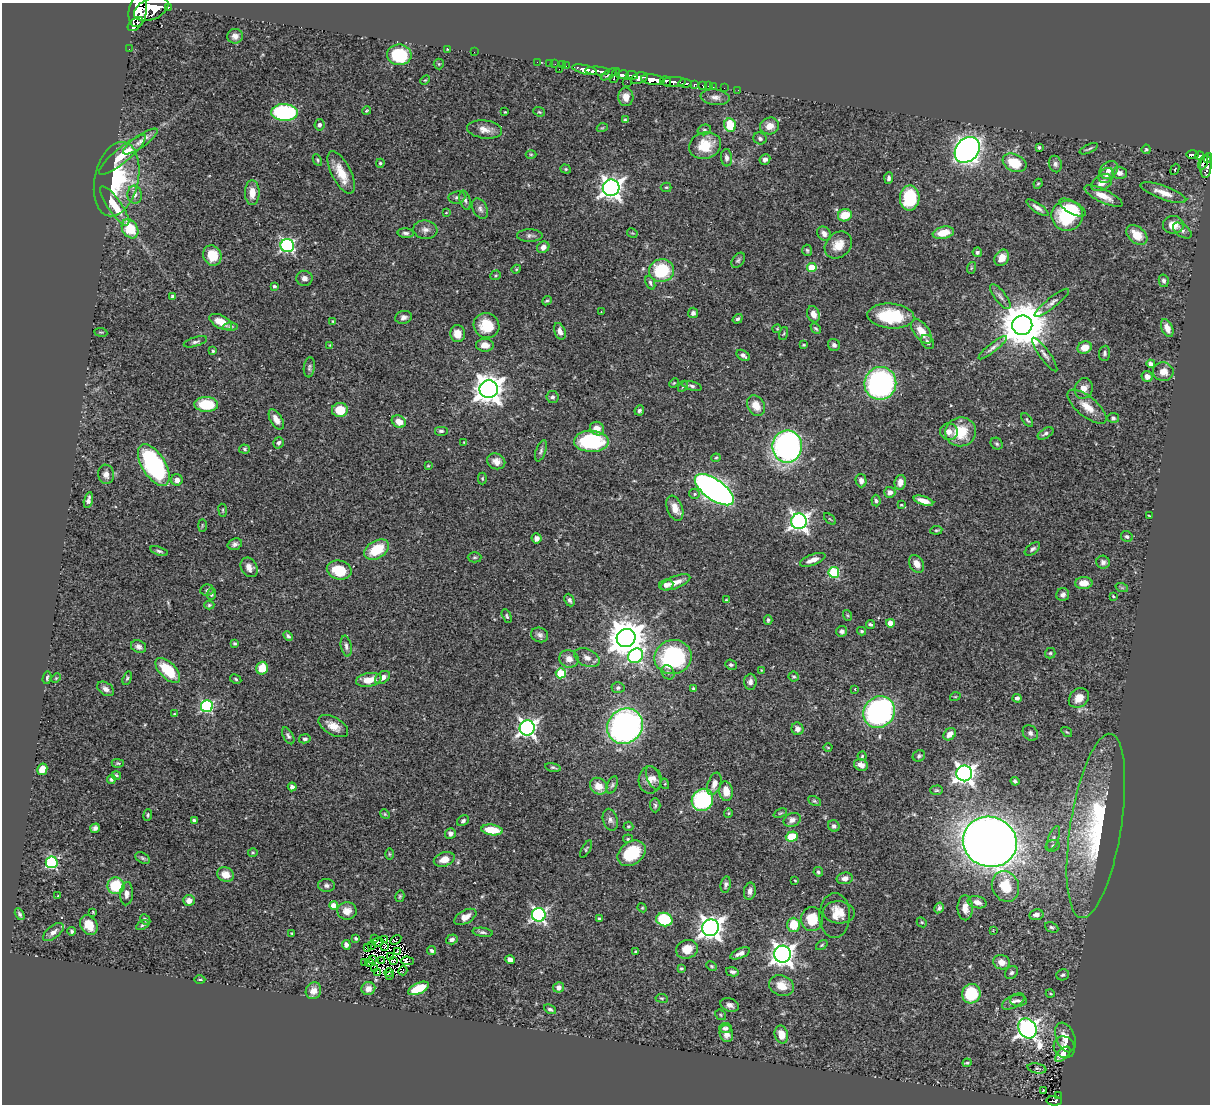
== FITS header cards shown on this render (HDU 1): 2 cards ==
NAXIS1  =                 1208
NAXIS2  =                 1102

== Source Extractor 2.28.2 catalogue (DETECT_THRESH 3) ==
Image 1208 x 1102 px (HDU 1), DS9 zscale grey, 1 PNG px = 1 image px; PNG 1212 x 1106 px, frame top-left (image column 1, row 1102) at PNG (2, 3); each listed source drawn as its Kron ellipse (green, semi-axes under 4 px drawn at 4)
Background 0.689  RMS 0.022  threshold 0.0657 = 3 sigma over >= 5 px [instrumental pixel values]
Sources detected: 443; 5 with non-positive FLUX_AUTO (blend fragments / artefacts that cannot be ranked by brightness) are neither listed nor drawn; the other 438 listed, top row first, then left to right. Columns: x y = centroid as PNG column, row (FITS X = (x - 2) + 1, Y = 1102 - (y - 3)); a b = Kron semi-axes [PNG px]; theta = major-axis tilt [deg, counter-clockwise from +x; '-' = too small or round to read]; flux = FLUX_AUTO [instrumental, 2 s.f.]
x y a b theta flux
168 7 3 3 - 86
151 9 18 10 24 3400
138 11 16 9 81 3200
135 24 9 5 39 460
235 36 8 7 - 6.9
129 49 2 2 - 5
448 49 4 2 - 1.2
474 52 2 2 - 91
399 55 12 10 -2 83
537 62 2 2 - 8.3
549 63 2 2 - 7
439 64 5 5 - 1.6
555 64 2 2 - 8.8
562 65 2 2 - 8.5
566 66 2 2 - 9.2
559 69 2 2 - 29
585 70 12 4 -12 940
597 71 12 4 -3 840
609 74 9 3 34 190
622 75 6 4 9 410
632 75 6 3 -7 230
615 76 8 3 69 280
639 78 9 5 18 550
425 80 5 3 - 1.4
653 80 12 5 -8 1400
666 81 5 4 - 320
627 82 5 2 - 56
674 82 12 5 2 730
685 83 7 3 -5 160
694 85 3 3 - 87
703 86 4 3 - 45
708 86 2 2 - 4.9
713 87 2 2 - 7.3
724 88 2 2 - 3.9
738 90 2 2 - 4.4
626 97 9 7 -88 12
715 97 15 7 -6 8.7
367 111 4 3 - 1.3
285 112 13 8 -3 200
505 112 2 2 - 1.1
539 112 6 4 -21 2
626 120 4 3 - 2.2
320 125 5 5 - 4.4
730 125 7 6 - 45
770 126 9 8 - 14
602 128 5 3 - 1.2
485 129 17 9 -7 14
704 130 7 5 15 2.9
760 138 7 6 - 4.1
140 141 20 6 35 12
705 146 16 13 19 35
1039 147 4 3 - 2.3
1089 149 10 2 25 2.5
1146 149 5 4 - 2.2
967 150 14 11 47 950
531 154 5 3 - 1.5
1193 154 6 3 -1 160
122 155 30 7 40 35
1199 156 4 3 - 110
726 158 9 5 -85 5.2
1208 158 5 4 - 270
765 159 5 5 - 5.6
317 160 6 4 -63 2.2
380 163 4 4 - 2.3
1015 163 12 8 -24 44
1203 163 7 4 66 170
1055 164 8 6 -77 4.7
1206 166 12 5 87 230
566 169 5 4 - 2
1175 169 6 3 68 1.1
1109 170 10 7 41 10
341 172 23 10 -63 29
1119 173 7 6 - 6.7
1106 176 8 6 45 5
889 178 6 4 86 3.8
117 179 38 22 77 99
1102 183 11 7 30 12
1038 184 5 4 - 1.7
666 187 5 4 - 1.8
611 188 8 8 - 1000
252 193 12 7 -90 17
1163 193 24 7 -20 19
135 195 9 7 -85 6.5
1103 196 21 6 -25 18
457 197 8 6 8 4
910 198 12 10 87 86
465 200 10 5 -73 4.5
115 206 23 7 -55 32
1037 208 13 4 -35 7.1
1073 208 15 6 -29 18
480 209 11 7 -63 6
446 213 4 3 - 1.1
845 215 7 6 - 33
1067 216 16 15 - 91
1173 225 10 9 - 23
130 229 10 7 -59 46
425 230 12 9 -6 8.1
1182 231 10 6 -36 5
406 233 8 5 -5 4
632 233 6 3 -32 1.4
943 233 11 6 12 26
824 234 7 6 - 7
1137 235 12 8 -41 28
530 236 13 6 -1 5.2
838 245 15 12 45 21
287 246 7 6 - 280
543 247 6 5 - 8.2
807 250 5 5 - 2.2
977 252 5 4 - 2.9
212 255 10 9 - 30
1002 258 8 6 56 17
738 260 8 5 54 3
812 268 5 4 - 49
971 268 6 4 72 2
516 269 5 4 - 1.6
661 271 12 11 - 79
495 275 5 4 - 2.2
304 278 8 7 - 7
1164 281 6 5 - 4.3
650 283 7 4 -66 3.2
274 286 3 3 - 2.5
172 297 4 4 - 2.6
1000 297 15 5 -52 6.1
547 301 5 4 - 2.2
1052 303 21 5 38 7.1
601 312 3 2 - 1.7
693 313 5 5 - 4.3
813 314 8 6 -70 11
891 316 23 12 -4 79
404 317 8 6 14 5.6
738 319 5 4 - 2.8
333 321 4 3 - 1.5
221 322 12 6 -27 18
1022 325 10 10 - 6500
486 326 13 12 - 39
231 327 7 3 2 2.3
816 328 6 3 -44 2
1167 328 9 5 -66 11
777 329 4 4 - 1.4
560 331 8 5 -68 7.8
921 331 14 7 -53 22
101 332 6 3 -8 1.5
458 334 8 7 - 19
784 334 6 3 71 1.6
195 342 12 4 16 4.1
928 342 8 5 -52 5.5
330 345 3 3 - 1
485 345 9 6 -4 11
804 345 3 2 - 1.4
834 345 6 6 - 4.7
1085 347 7 6 - 20
993 348 18 4 38 6.3
213 351 3 3 - 2.2
1104 353 7 5 86 3.4
1045 354 20 5 -54 7.1
743 355 7 4 -33 4.7
1151 364 4 4 - 5.7
309 367 10 5 84 3.6
1163 372 10 9 - 13
1147 377 6 5 - 7.9
674 383 5 4 - 1.6
880 383 16 16 - 330
683 386 6 4 60 1.6
692 386 10 4 -16 3.9
1084 388 10 9 - 11
489 389 9 9 - 2000
552 397 6 6 - 3.7
206 404 12 7 -2 49
756 406 11 8 -57 19
1087 407 24 10 -39 21
340 410 8 7 - 31
639 410 5 4 - 3.1
1113 418 6 5 - 3.1
276 419 11 6 -59 12
1027 420 8 3 -53 2.3
399 421 7 5 -31 17
597 429 7 6 - 16
441 431 7 5 0 3.3
949 432 9 8 - 9.4
961 432 15 14 - 45
1045 433 9 5 30 4
591 441 17 10 -1 130
464 442 4 3 - 1.1
279 443 6 5 - 3.8
997 444 6 5 - 2.8
787 446 16 15 - 460
244 449 5 4 - 2.5
541 451 11 5 71 3.9
716 458 4 4 - 1.7
496 461 9 7 -25 10
154 465 23 11 -58 230
428 466 4 2 - 1.2
106 474 9 8 - 8.9
482 478 6 4 -90 2
177 480 6 5 - 7.1
861 481 7 5 -76 6.5
900 482 7 5 80 11
714 490 23 10 -36 1000
890 492 5 5 - 8.3
694 494 5 5 - 3
88 500 8 4 77 6.1
876 501 6 4 -84 2.8
923 501 10 4 -17 12
901 505 4 3 - 1.4
675 508 13 7 -68 15
223 510 6 3 -82 1.6
1149 516 4 2 - 1.2
830 519 7 3 -44 1.7
799 521 8 7 - 620
202 525 6 3 -90 1.6
936 530 6 4 7 1.9
1127 536 6 5 - 3
537 538 5 5 - 7.3
235 544 7 5 19 4.5
1032 549 9 5 38 4.1
377 550 13 8 31 49
159 551 9 4 -17 3.4
475 557 7 5 1 2.4
813 560 13 5 21 11
1103 562 7 6 - 4.5
916 564 9 7 -59 12
249 567 10 8 -60 10
339 570 12 9 -14 45
834 572 5 5 - 120
675 582 16 6 22 15
1084 583 9 6 2 16
666 585 7 5 10 8.6
1122 588 6 4 -19 1.7
207 590 7 5 9 2.8
211 594 6 4 87 2.8
1063 594 6 6 - 5.5
1113 596 4 2 - 1.3
570 600 6 4 -65 3.9
726 600 4 3 - 1.6
209 605 5 4 - 2.2
847 615 5 3 - 1.5
507 616 7 4 -63 2.5
768 620 5 3 - 2.3
890 623 4 4 - 18
870 624 4 3 - 2.8
842 631 5 5 - 5.1
861 631 4 3 - 1.9
540 635 9 7 -22 5.4
288 636 5 3 - 2.9
626 638 9 9 - 3800
235 644 4 3 - 2.4
346 646 10 5 -79 4.9
138 647 8 6 -22 5.9
1050 653 5 5 - 2.3
636 656 8 6 41 220
673 657 19 17 18 170
587 658 13 8 -24 8.8
569 659 10 8 -23 11
731 665 6 5 - 2.9
262 668 6 5 - 30
168 670 16 8 -45 52
761 670 3 2 - 0.81
668 672 7 6 - 3.6
561 673 5 5 - 70
794 677 5 5 - 2.1
47 678 6 3 77 2.6
56 678 5 3 - 1.4
127 678 7 4 73 2.5
383 678 8 5 35 8.6
236 679 6 4 -29 2.4
369 680 13 7 10 20
750 682 8 6 86 5.4
618 688 6 5 - 3.5
694 688 4 3 - 2.2
106 689 9 6 -34 7
855 689 4 3 - 1.4
955 697 5 3 - 1.4
1017 698 4 3 - 4
1079 698 11 9 42 15
207 706 6 6 - 190
879 712 17 15 50 440
174 714 4 3 - 1.6
333 726 16 8 -30 17
625 726 18 17 - 490
527 728 7 7 - 590
797 729 6 6 - 6.4
1067 732 6 3 -35 1.6
1030 733 8 6 -48 4.9
950 734 7 5 45 11
288 736 9 5 -61 3.8
305 739 6 4 11 3.2
828 748 4 3 - 1.1
862 756 4 4 - 1.8
919 756 6 5 - 2.8
118 763 6 4 -2 2
861 765 7 5 -25 9.5
553 767 8 4 -11 2.6
42 769 6 5 - 23
964 773 8 8 - 790
116 775 5 4 - 2.4
654 778 12 6 -67 7.6
111 779 4 4 - 3.3
650 780 13 11 89 13
1015 781 4 3 - 3.4
665 784 5 3 - 1.1
714 784 11 6 70 12
612 785 9 5 68 3.7
599 786 9 7 -40 20
292 787 4 4 - 5.3
936 790 6 4 1 2.4
726 791 10 6 -84 21
702 800 11 10 - 160
814 801 7 4 -27 2.4
655 805 7 5 -90 2.9
728 813 5 4 - 1.6
780 813 7 3 22 1.7
385 814 5 4 - 1.7
148 815 6 4 83 1.8
610 820 11 7 -75 6.6
792 820 9 6 25 7
194 821 4 3 - 4.8
463 821 6 5 - 3.2
628 826 5 5 - 2.2
834 826 6 5 - 4.4
1096 826 93 25 81 220
95 828 5 4 - 4.5
492 830 11 5 -7 37
450 833 5 5 - 5.9
792 836 6 5 - 39
1053 838 13 5 68 5.4
628 839 5 4 - 1.6
990 842 27 25 -20 2400
1053 846 7 5 21 3.8
586 849 9 3 60 2
253 852 5 3 - 1.5
632 853 15 11 35 61
389 854 6 4 -89 1.5
142 858 8 5 -27 2.9
444 859 11 7 18 15
52 862 6 6 - 170
818 872 5 4 - 2.7
226 875 8 7 - 15
845 878 8 5 10 7.6
795 880 3 2 - 1.1
726 884 8 5 80 4.2
326 885 8 6 -5 5
116 886 8 8 - 55
1005 886 16 13 -65 39
750 891 8 6 80 7
127 894 11 6 86 10
58 895 3 2 - 4.5
400 896 6 4 76 2.2
189 900 6 5 - 11
977 902 10 6 -12 7.9
334 906 4 4 - 25
642 908 4 4 - 1.7
939 908 5 4 - 3.5
965 908 12 7 -89 12
347 911 10 8 -6 12
93 912 3 2 - 1.3
839 912 16 11 -4 16
20 914 6 4 -60 3.4
539 915 7 7 - 340
1036 915 7 5 11 7.8
835 916 22 15 89 20
465 917 12 6 29 12
599 919 3 3 - 3.3
812 919 12 11 - 38
145 920 6 4 -47 3.5
664 920 8 6 -16 85
922 922 5 4 - 1.9
89 925 10 8 -56 21
142 925 7 4 28 2.5
793 925 7 6 - 37
1052 927 7 5 -24 3
711 928 8 8 - 1100
993 930 4 3 - 1.2
72 931 4 4 - 2.7
53 932 12 6 38 7.7
483 932 10 4 -6 3.6
292 934 4 2 - 1.4
356 939 4 3 - 2.6
375 939 3 2 - 0.98
385 939 3 2 - 0.94
452 939 6 5 - 4.8
396 940 6 3 32 2.1
378 942 5 2 - 1.6
346 945 5 4 - 6.7
822 945 6 4 37 2
371 946 2 2 - 0.62
385 947 4 2 - 0.25
368 948 3 2 - 0.8
687 949 11 9 19 24
431 950 5 3 - 2.7
397 952 4 2 - 0.7
636 952 3 3 - 2.2
740 953 10 5 23 7.9
782 954 8 8 - 1000
391 957 3 2 - 2
372 959 3 2 - 0.69
510 960 5 4 - 6.9
382 961 3 2 - 2
393 961 3 2 - 1.9
407 961 6 3 -4 6.9
1002 962 8 7 - 15
365 963 2 2 - 0.7
369 963 4 2 - 1.9
711 966 5 3 - 1.8
681 968 3 3 - 1.9
375 969 3 2 - 0.8
403 971 5 2 - 1.1
377 972 2 2 - 1.2
732 972 6 4 -14 3.7
389 973 4 2 - 2.8
1011 973 7 5 44 3.5
1063 975 6 5 - 3
389 976 3 2 - 2.2
200 980 6 3 0 1.7
781 985 13 10 -21 21
558 987 5 5 - 7
418 988 11 5 24 40
368 989 7 6 - 11
313 991 8 7 - 14
1050 993 4 3 - 1.2
971 994 10 9 - 77
662 998 6 3 -8 1.6
1013 1001 12 6 28 6.8
1018 1001 8 6 -3 4.5
730 1005 10 6 -19 6.6
550 1009 6 4 -27 3.2
721 1015 6 4 -39 2
725 1028 6 5 - 4
1027 1028 10 8 -54 760
726 1034 9 6 -76 11
781 1034 9 6 -76 20
1065 1037 15 9 -70 16
1064 1047 11 10 - 10
1063 1054 9 5 45 11
967 1063 4 3 - 2.3
1037 1068 9 5 -12 3.5
1043 1090 3 3 - 3.2
1058 1095 3 2 - 5.1
1054 1101 8 4 -3 110
At the frame edge (FLAGS 8, measured only in part): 2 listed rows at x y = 138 11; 1208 158
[5 non-positive-flux detections neither listed nor drawn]